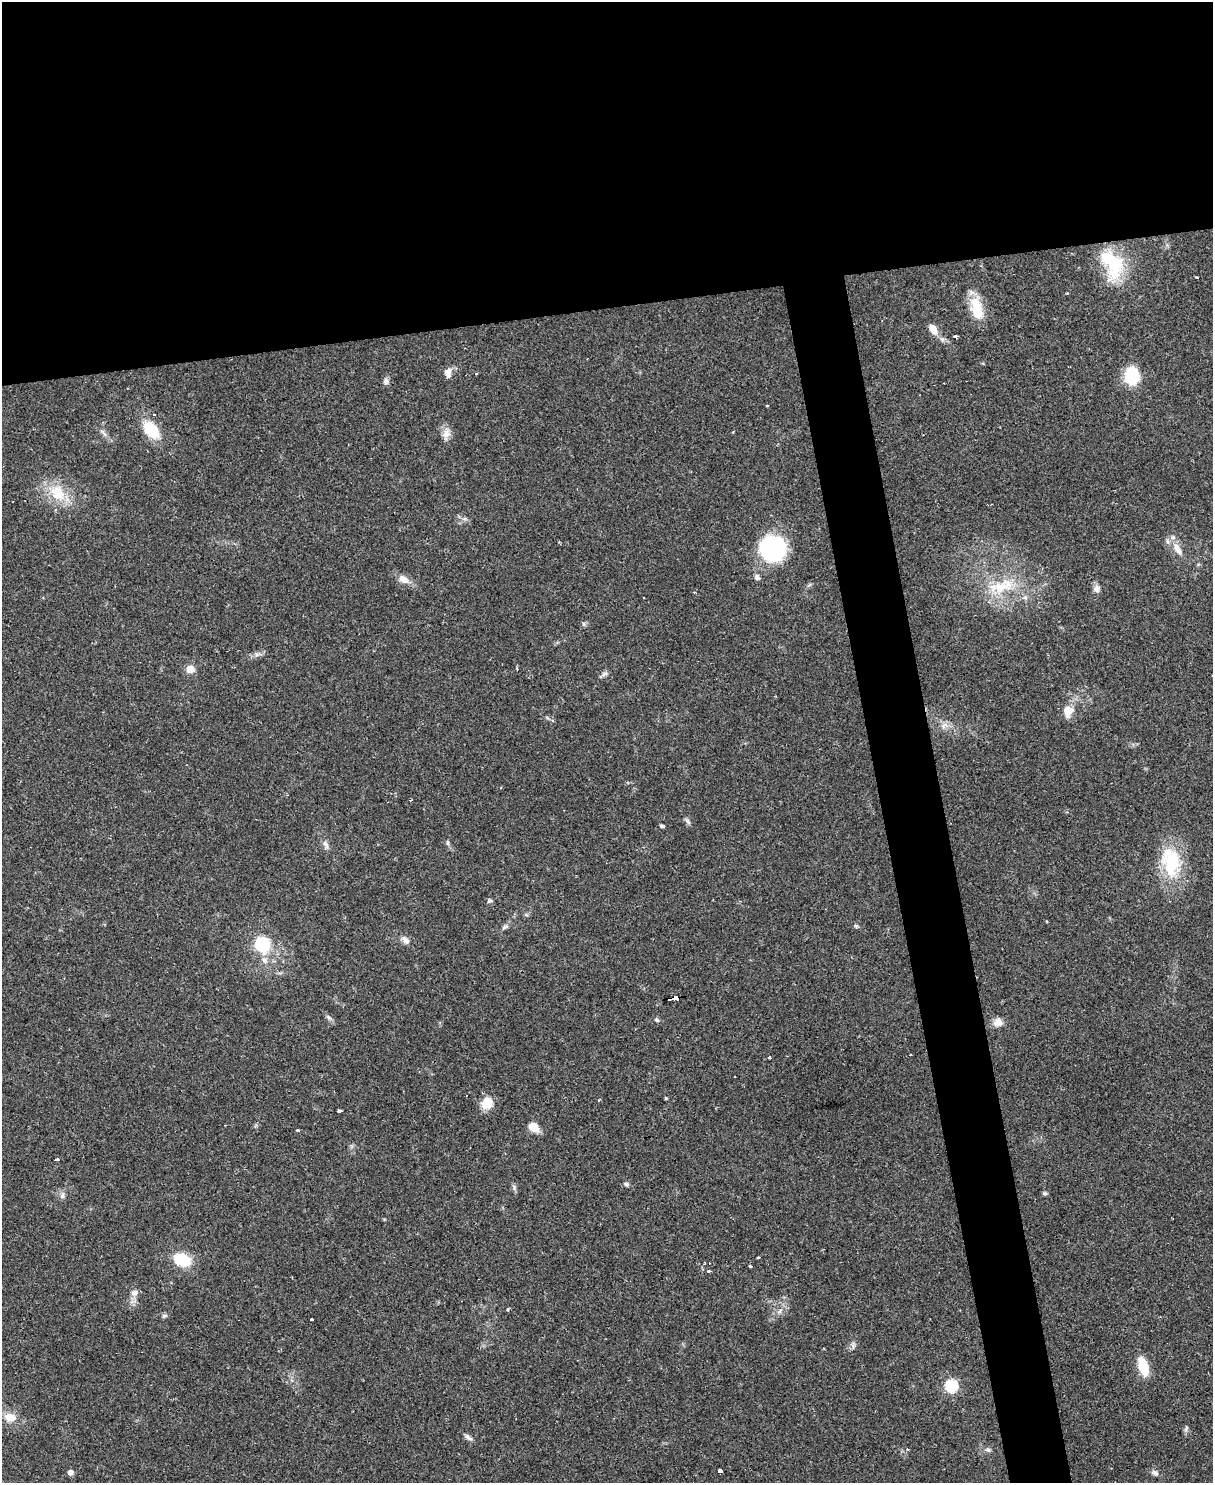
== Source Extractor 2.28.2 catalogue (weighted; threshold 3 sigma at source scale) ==
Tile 2 of 4 x 3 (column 2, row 1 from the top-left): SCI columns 1212-2422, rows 3210-4690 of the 4844 x 4824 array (HDU 1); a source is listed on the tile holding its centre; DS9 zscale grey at full resolution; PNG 1215 x 1485 px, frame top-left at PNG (2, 2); no overlay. Shown black and unused: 25% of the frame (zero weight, under 2 of 3 exposures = <1% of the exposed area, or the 3 px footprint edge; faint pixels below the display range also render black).
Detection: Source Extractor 2.28.2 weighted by HDU 2 'WHT'; one run over the whole footprint, this tile lists its part. Background 0.0698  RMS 0.0058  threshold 0.0262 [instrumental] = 3 sigma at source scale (4.5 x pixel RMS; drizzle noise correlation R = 1.50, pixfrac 1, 0.05/0.05 arcsec/px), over >= 5 px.
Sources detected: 77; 5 cosmic-ray / hot-pixel residue — not listed; the other 72 listed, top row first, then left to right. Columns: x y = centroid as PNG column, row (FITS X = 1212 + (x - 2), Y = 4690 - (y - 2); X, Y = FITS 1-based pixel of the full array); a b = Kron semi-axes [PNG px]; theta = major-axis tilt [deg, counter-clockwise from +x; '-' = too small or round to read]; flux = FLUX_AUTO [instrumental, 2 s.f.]
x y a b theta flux
1112 262 42 25 -41 34
1196 277 3 3 - 0.88
977 309 31 13 -78 17
933 329 12 7 -59 6
955 336 4 3 - 4.7
448 373 12 8 87 3.8
476 373 3 3 - 1.1
1132 376 14 12 87 31
386 381 8 7 - 1.8
767 406 3 2 - 0.93
151 429 24 14 -48 19
103 433 16 3 -45 1.9
446 434 16 9 80 4.5
57 493 27 17 -50 18
465 519 6 4 -18 1.2
773 548 23 22 - 86
1177 549 20 9 -60 6.5
757 577 7 6 - 2
403 579 14 8 -28 5.4
1002 586 43 17 14 25
1096 589 9 9 - 2.7
190 669 8 8 - 6.4
604 674 10 5 22 1.6
1068 711 12 10 70 8.5
944 725 10 4 48 2
411 800 3 2 - 0.73
688 821 9 5 -52 1.5
662 826 6 4 -10 0.9
447 843 8 4 -90 1
326 844 13 6 -60 2.3
1171 863 37 24 -85 34
489 900 6 6 - 1.1
856 926 6 4 0 0.85
505 927 10 5 27 1.5
405 940 12 7 -48 2.9
262 944 8 8 - 44
264 960 8 8 - 2.8
675 998 7 3 13 18
329 1017 10 6 -45 1.7
657 1020 7 5 -33 1.1
998 1022 10 9 - 4.9
769 1058 3 3 - 0.76
666 1098 4 4 - 0.55
487 1103 15 14 - 8.3
339 1111 4 3 - 3
225 1125 3 2 - 0.77
533 1127 9 7 -42 10
298 1130 4 3 - 2.6
57 1159 4 3 - 2.1
626 1184 7 6 - 1.4
514 1187 10 4 -72 1.3
1045 1193 7 5 -21 0.93
62 1196 8 6 89 1.8
758 1257 3 3 - 1.6
182 1260 18 12 -22 21
750 1266 3 3 - 3.7
709 1271 3 3 - 1
134 1293 10 9 - 2.9
508 1310 4 3 - 0.57
780 1311 9 4 42 1.7
164 1316 7 6 - 1.3
312 1319 3 3 - 1.9
1143 1366 16 7 -72 22
951 1386 6 6 - 55
10 1417 13 9 -11 8.2
1186 1428 10 4 64 1.1
468 1437 12 5 -37 1.9
908 1449 3 3 - 1.5
988 1450 8 5 -29 1.4
720 1471 4 3 - 43
70 1472 6 5 - 2.6
1155 1473 10 7 -31 2.1
Overlapping masked pixels (flux is a lower limit): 1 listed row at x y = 675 998